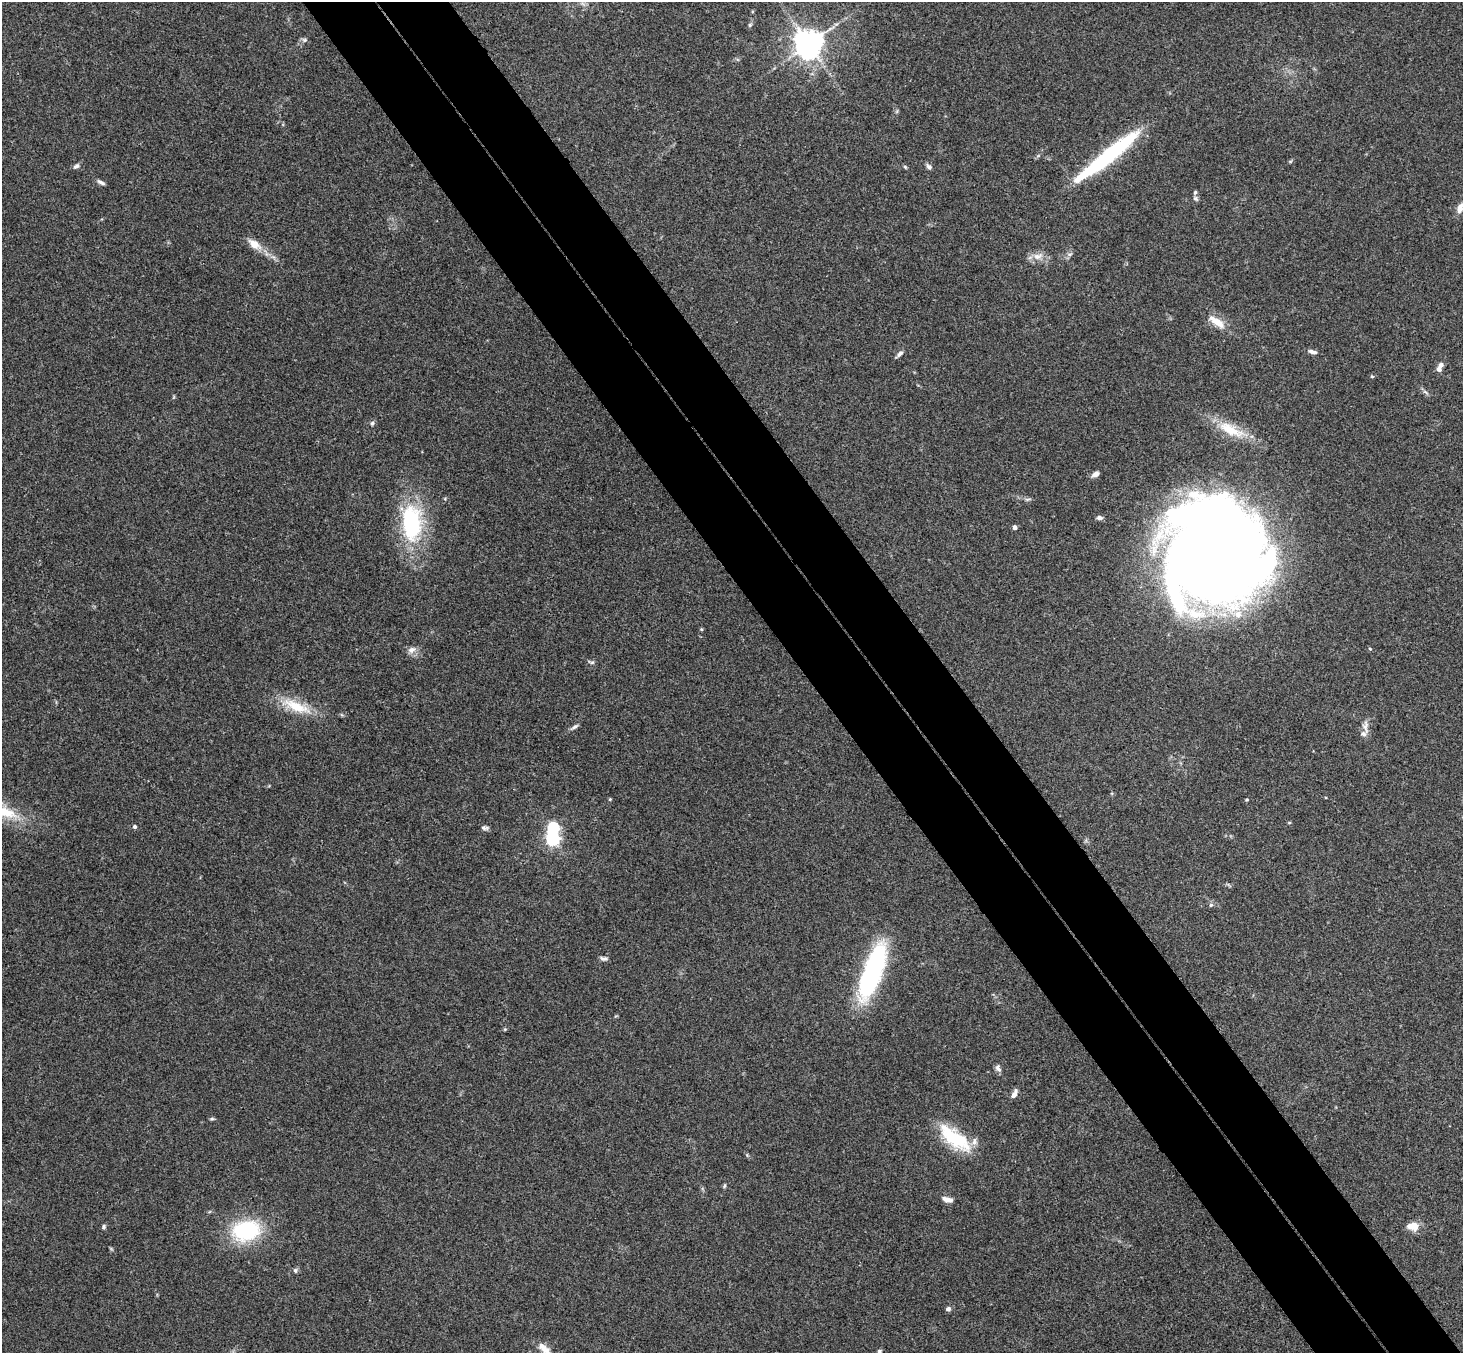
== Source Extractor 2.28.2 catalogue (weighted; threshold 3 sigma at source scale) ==
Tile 6 of 4 x 4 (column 2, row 2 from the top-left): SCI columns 1513-2973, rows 3032-4382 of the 5945 x 5925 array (HDU 1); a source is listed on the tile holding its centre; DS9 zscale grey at full resolution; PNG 1465 x 1355 px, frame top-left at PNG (2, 2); no overlay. Shown black and unused: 10% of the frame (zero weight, under 3 of 4 exposures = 6% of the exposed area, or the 3 px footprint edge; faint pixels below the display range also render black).
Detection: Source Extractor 2.28.2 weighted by HDU 2 'WHT'; one run over the whole footprint, this tile lists its part. Background 0.218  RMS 0.0084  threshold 0.0379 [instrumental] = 3 sigma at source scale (4.5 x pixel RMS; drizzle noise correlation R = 1.50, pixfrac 1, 0.05/0.05 arcsec/px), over >= 5 px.
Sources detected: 61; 1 inside a brighter object's white glare — not listed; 4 inside a brighter listed object's ellipse — not listed separately; the other 56 listed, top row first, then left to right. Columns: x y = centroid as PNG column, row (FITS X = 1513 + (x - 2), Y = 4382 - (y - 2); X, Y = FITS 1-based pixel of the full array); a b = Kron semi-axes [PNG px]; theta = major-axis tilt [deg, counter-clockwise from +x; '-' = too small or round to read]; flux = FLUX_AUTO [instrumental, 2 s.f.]
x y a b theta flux
750 25 6 5 - 1.4
304 40 7 5 -21 1.9
809 44 8 8 - 1300
1107 156 83 13 39 96
76 166 9 5 36 2.3
905 167 6 4 -45 1
929 167 8 5 -46 2.6
101 182 11 4 -27 2.4
1195 192 6 4 63 1.3
1195 198 7 5 -38 1.8
1460 208 16 8 69 6
254 244 20 10 -35 10
1070 254 6 4 18 1.6
1038 256 15 9 14 7.1
1216 322 27 9 -35 12
1313 352 12 5 -12 3
899 354 12 5 46 2.7
1439 369 6 6 - 3
1372 376 5 3 - 0.9
1425 392 10 4 -34 2
372 423 6 5 - 1.7
1230 430 41 13 -27 27
1095 474 9 6 27 3.8
1099 518 7 5 -4 3
412 523 52 27 -87 83
1015 527 4 4 - 3.4
1215 553 78 75 89 2100
701 629 5 3 - 0.84
1370 649 4 4 - 0.98
412 650 12 8 21 4.6
592 662 6 4 1 1.5
296 706 47 13 -22 27
1365 726 19 8 -86 6
574 727 11 4 34 2.5
610 799 4 4 - 0.83
1247 800 4 4 - 1
4 812 42 16 -18 34
135 827 5 5 - 1.9
485 828 10 5 -5 2.3
553 839 6 6 - 170
1211 905 6 5 - 1.6
604 958 10 5 -7 2.4
872 972 55 16 70 160
998 1068 9 6 -63 3
1014 1094 12 5 65 4
212 1119 7 3 8 1.2
954 1138 45 16 -38 48
724 1186 7 4 67 1.2
947 1199 13 6 -14 5.3
1413 1226 13 9 -8 11
104 1227 6 5 - 1.7
246 1231 32 23 13 67
295 1270 6 6 - 1.8
948 1309 5 5 - 2.7
546 1351 20 10 -55 9
879 1351 6 5 - 1.6
Overlapping masked pixels (flux is a lower limit): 1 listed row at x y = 1107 156
Isophote crosses this tile's border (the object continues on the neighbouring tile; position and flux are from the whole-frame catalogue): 4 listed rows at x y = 1460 208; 4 812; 546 1351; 879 1351